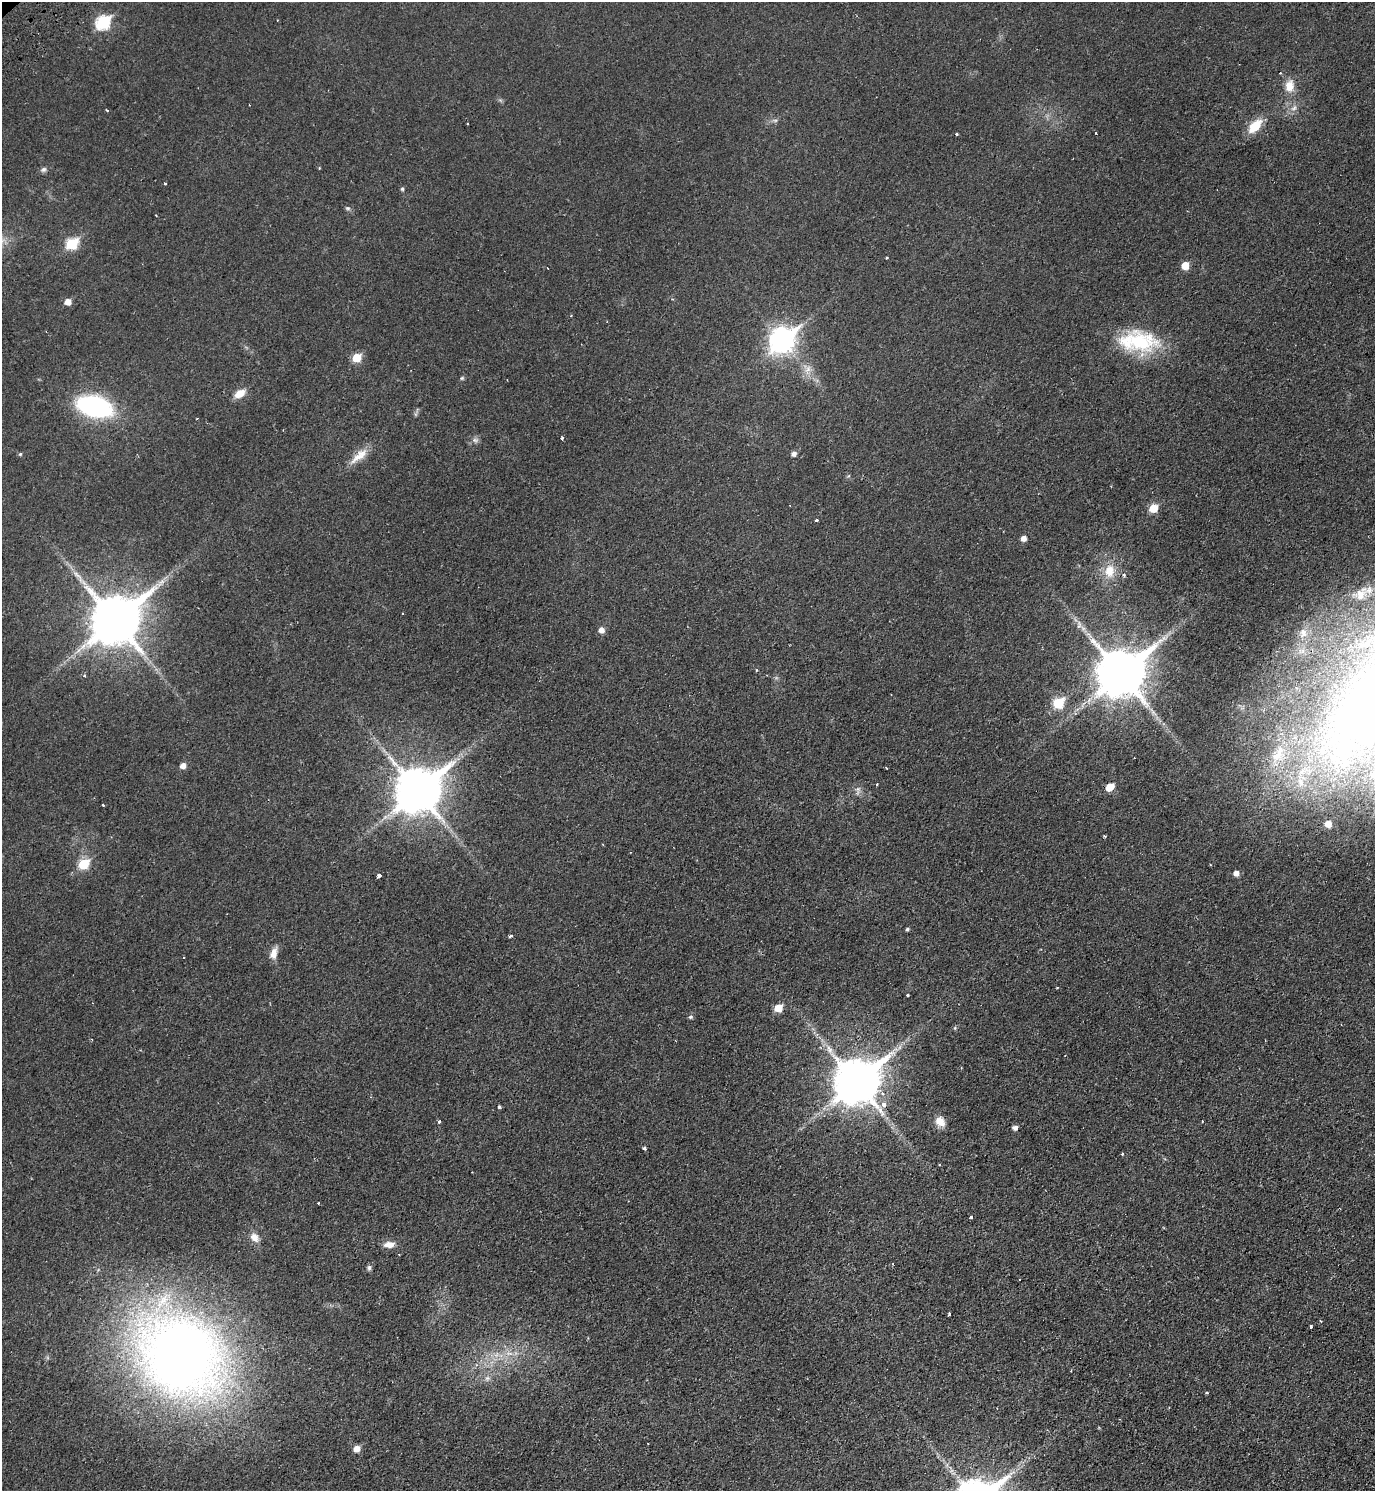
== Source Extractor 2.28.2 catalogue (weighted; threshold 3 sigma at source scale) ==
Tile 6 of 4 x 4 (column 2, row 2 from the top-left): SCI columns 1577-2949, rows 3029-4517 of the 6038 x 6054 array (HDU 1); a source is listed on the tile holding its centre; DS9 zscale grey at full resolution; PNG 1377 x 1493 px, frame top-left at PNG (2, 2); no overlay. Shown black and unused: <1% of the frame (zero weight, under 2 of 3 exposures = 3% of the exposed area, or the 3 px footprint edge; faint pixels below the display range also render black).
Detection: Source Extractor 2.28.2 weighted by HDU 2 'WHT'; one run over the whole footprint, this tile lists its part. Background 0.0233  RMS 0.0048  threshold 0.0216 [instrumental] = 3 sigma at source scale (4.5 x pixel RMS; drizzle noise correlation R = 1.50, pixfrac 1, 0.05/0.05 arcsec/px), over >= 5 px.
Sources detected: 94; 1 too faint to see at this stretch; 7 cosmic-ray / hot-pixel residue — not listed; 2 inside a brighter listed object's ellipse — not listed separately; the other 84 listed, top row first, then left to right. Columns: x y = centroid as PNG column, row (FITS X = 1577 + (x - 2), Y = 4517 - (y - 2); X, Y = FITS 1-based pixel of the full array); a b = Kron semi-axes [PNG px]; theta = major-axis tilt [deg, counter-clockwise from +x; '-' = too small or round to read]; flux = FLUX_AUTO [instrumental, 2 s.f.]
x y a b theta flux
103 22 8 6 37 58
1289 86 17 12 84 6.5
249 105 2 2 - 0.37
1294 108 10 7 44 2.4
107 110 4 3 - 0.5
1255 126 16 9 46 12
957 134 3 3 - 0.88
44 169 8 6 43 1.3
165 183 3 3 - 1.4
402 189 5 4 - 0.76
348 208 7 5 -19 0.91
72 244 7 6 - 34
886 258 3 3 - 0.5
1185 266 5 5 - 8.5
68 302 5 5 - 4.3
782 340 11 9 41 350
1139 342 44 27 -11 35
357 358 6 6 - 13
808 369 11 7 54 3.2
462 378 6 5 - 0.71
240 393 11 7 29 6.3
94 406 38 21 -14 59
197 419 3 2 - 0.41
562 438 4 3 - 0.82
475 440 9 6 -1 1.5
20 454 5 5 - 0.66
794 454 5 5 - 2
359 456 30 10 39 7.4
1153 508 6 6 - 11
816 520 3 3 - 1.1
1024 538 5 5 - 3
1109 571 17 13 87 9
1124 575 5 4 - 0.87
1360 595 13 9 -88 3.4
402 613 3 3 - 0.78
115 620 16 14 40 2400
1079 625 11 5 88 1.8
601 630 6 6 - 3
1303 633 13 10 -82 4.2
1121 673 15 13 39 2300
85 676 4 3 - 0.46
1058 703 7 6 - 26
1278 755 34 19 65 22
183 766 5 5 - 3.2
886 768 3 2 - 0.34
1302 773 30 15 64 18
877 784 3 3 - 0.45
1110 787 7 5 40 8.3
858 789 10 8 -84 2
418 790 15 13 40 1900
103 805 3 3 - 0.84
1328 824 5 5 - 4.5
84 864 6 6 - 23
1236 873 6 6 - 2.2
378 876 3 3 - 6.1
907 929 4 4 - 0.77
510 936 5 3 - 0.73
273 953 13 8 73 4.4
907 995 3 3 - 0.95
778 1008 6 5 - 9.2
690 1017 6 5 - 0.95
955 1028 5 4 - 0.61
856 1081 15 13 40 1900
884 1104 3 3 - 8.5
499 1107 4 4 - 0.66
439 1121 3 3 - 1.4
940 1121 13 10 -50 5.1
1202 1121 3 2 - 0.24
1015 1128 5 5 - 2
644 1148 4 3 - 1
1122 1154 3 3 - 0.71
318 1203 2 2 - 0.35
971 1217 3 3 - 1.5
254 1237 12 9 -48 4
389 1244 13 7 6 4
399 1254 3 2 - 0.38
369 1268 7 6 - 1.1
949 1314 3 3 - 1.2
1311 1327 3 3 - 0.81
509 1353 13 4 -5 2.6
180 1356 63 54 -42 570
487 1378 8 6 21 1.7
1206 1393 4 3 - 0.52
357 1449 5 5 - 5.3